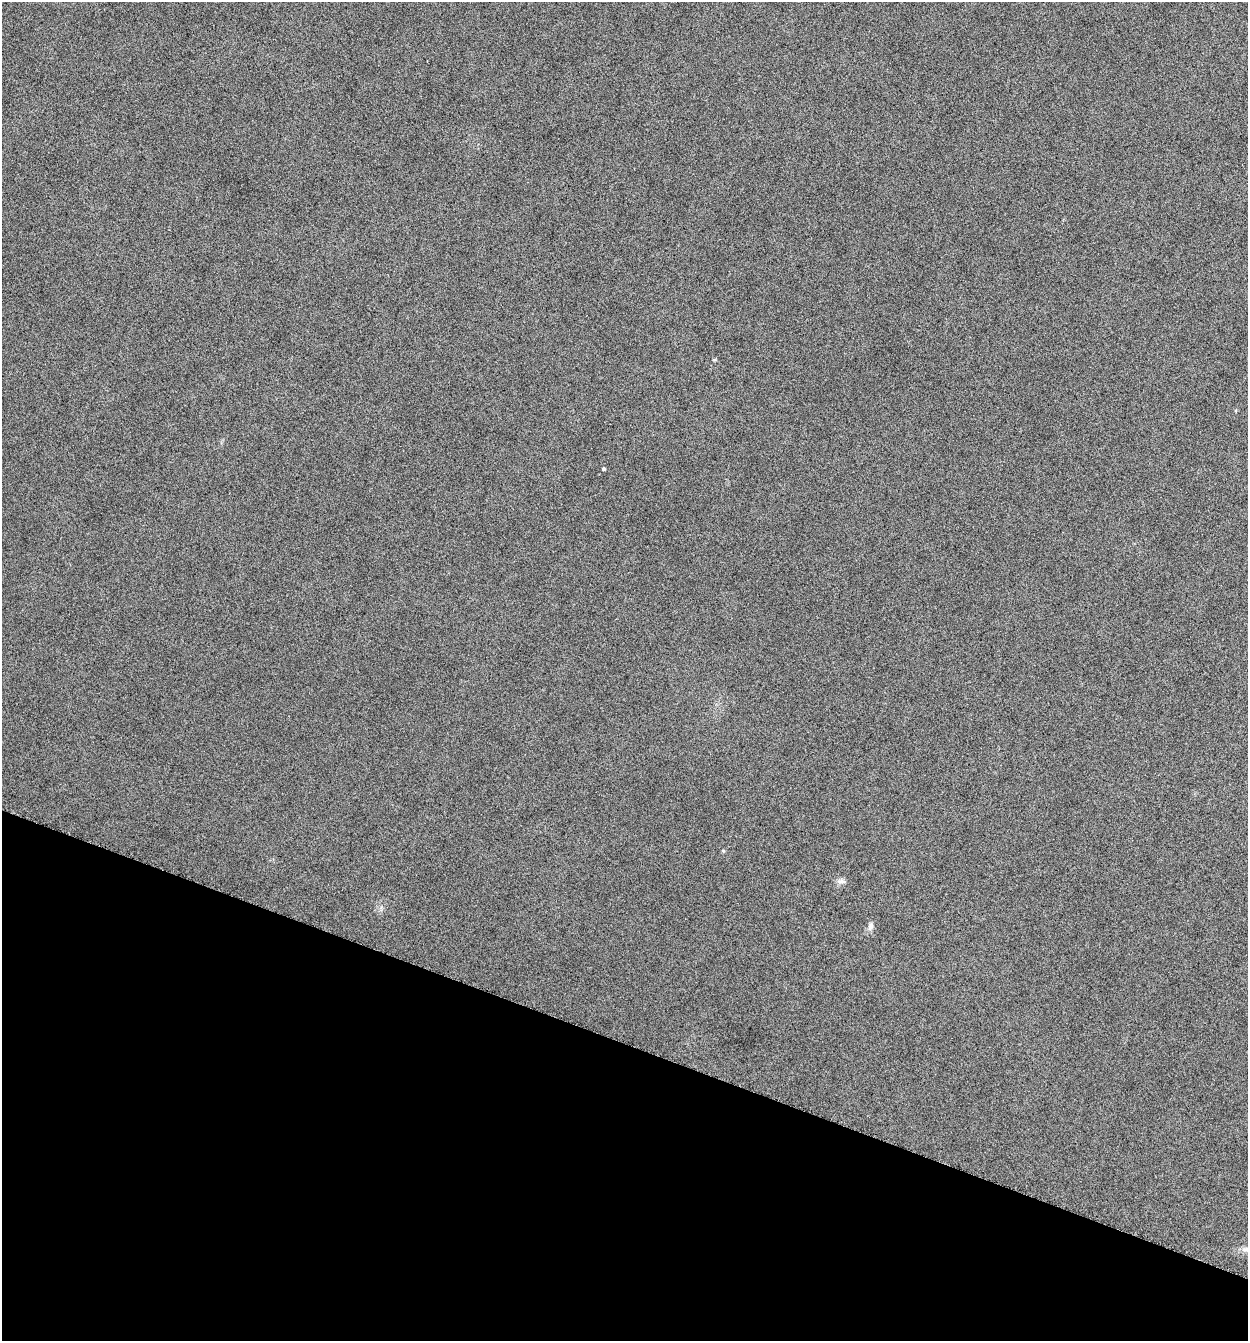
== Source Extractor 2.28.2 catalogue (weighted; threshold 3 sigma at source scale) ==
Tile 15 of 4 x 4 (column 3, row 4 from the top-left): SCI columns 2629-3874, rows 11-1349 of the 5386 x 5373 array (HDU 1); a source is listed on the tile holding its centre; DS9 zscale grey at full resolution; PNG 1250 x 1343 px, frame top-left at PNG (2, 2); no overlay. Shown black and unused: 22% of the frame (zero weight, under 12 of 24 exposures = <1% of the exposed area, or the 3 px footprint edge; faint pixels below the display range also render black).
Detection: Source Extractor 2.28.2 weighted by HDU 2 'WHT'; one run over the whole footprint, this tile lists its part. Background -0.545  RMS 0.04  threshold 0.163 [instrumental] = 3 sigma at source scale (4.09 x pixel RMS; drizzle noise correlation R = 1.36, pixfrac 0.8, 0.05/0.05 arcsec/px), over >= 5 px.
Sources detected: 4; all 4 listed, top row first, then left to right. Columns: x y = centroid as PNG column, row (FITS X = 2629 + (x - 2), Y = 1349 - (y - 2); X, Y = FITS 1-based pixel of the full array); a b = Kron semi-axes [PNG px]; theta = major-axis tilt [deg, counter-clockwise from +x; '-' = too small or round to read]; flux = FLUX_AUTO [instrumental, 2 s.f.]
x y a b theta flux
603 469 4 3 - 5.9
723 851 5 3 - 3.7
841 881 12 5 -5 12
870 926 10 7 86 13